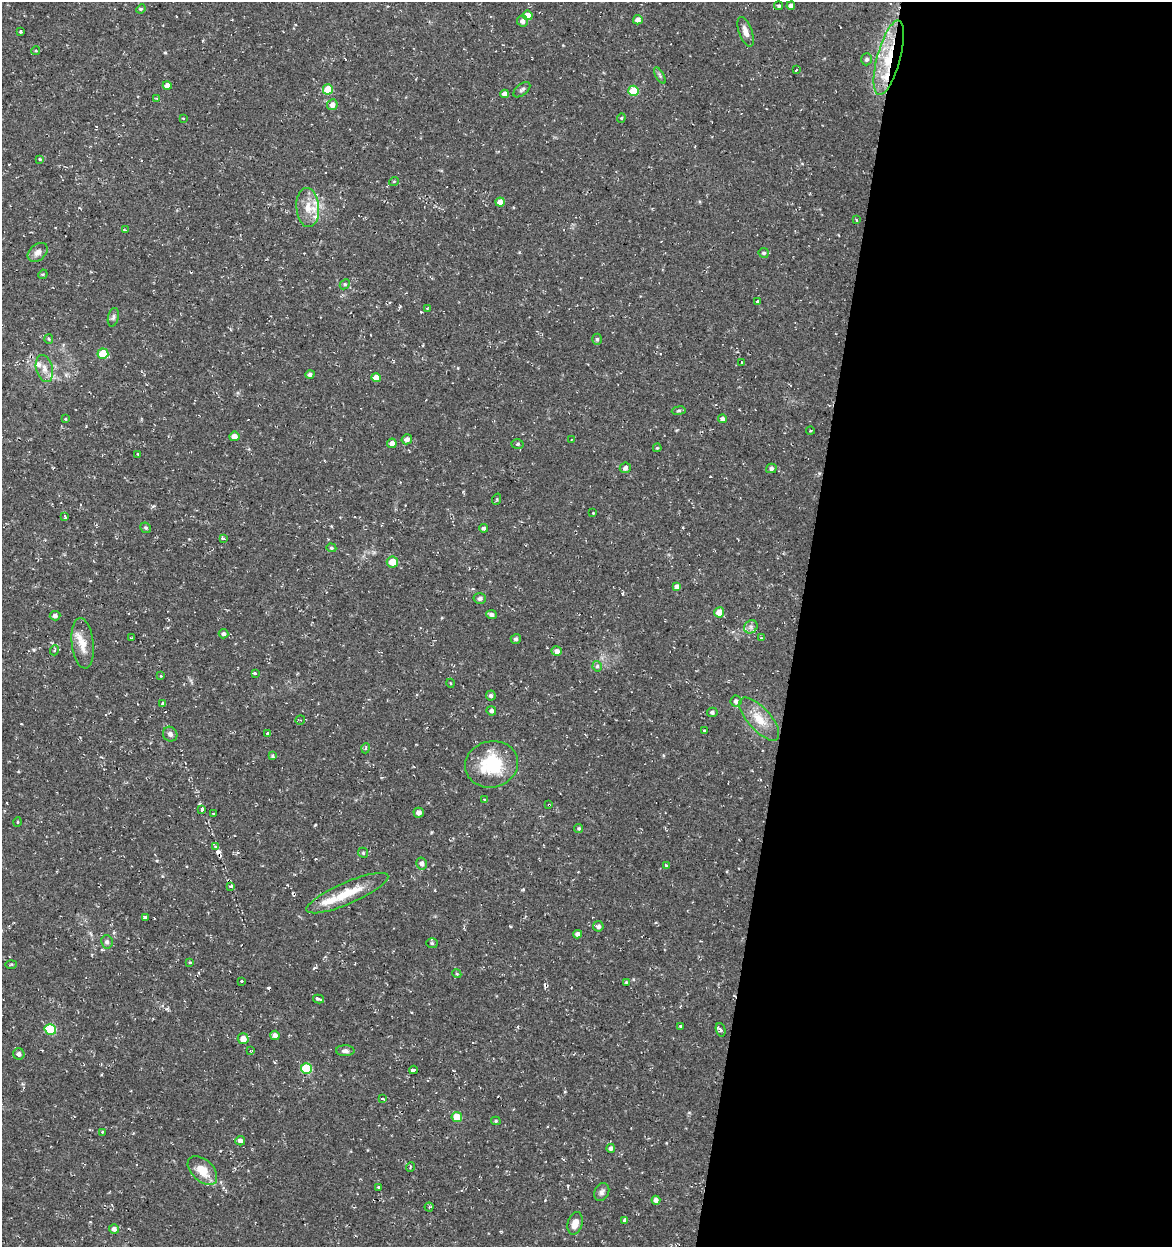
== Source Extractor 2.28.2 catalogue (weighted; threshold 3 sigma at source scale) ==
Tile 12 of 4 x 4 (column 4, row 3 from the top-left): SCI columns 3793-4962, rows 1246-2490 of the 5185 x 4991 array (HDU 1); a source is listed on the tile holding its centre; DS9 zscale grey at full resolution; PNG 1174 x 1249 px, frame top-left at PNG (2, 2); each listed source drawn as its Kron ellipse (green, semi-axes under 4 px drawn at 4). Shown black and unused: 32% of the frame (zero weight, under 2 of 3 exposures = <1% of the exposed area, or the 3 px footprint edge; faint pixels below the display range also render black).
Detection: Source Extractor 2.28.2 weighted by HDU 2 'WHT'; one run over the whole footprint, this tile lists its part. Background 0.0282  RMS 0.0038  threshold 0.0172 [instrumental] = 3 sigma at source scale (4.5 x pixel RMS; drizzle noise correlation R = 1.50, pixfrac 1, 0.0396/0.0396 arcsec/px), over >= 5 px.
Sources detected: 155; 7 cosmic-ray / hot-pixel residue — neither listed nor drawn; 6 inside a brighter listed object's ellipse — not listed separately; the other 142 listed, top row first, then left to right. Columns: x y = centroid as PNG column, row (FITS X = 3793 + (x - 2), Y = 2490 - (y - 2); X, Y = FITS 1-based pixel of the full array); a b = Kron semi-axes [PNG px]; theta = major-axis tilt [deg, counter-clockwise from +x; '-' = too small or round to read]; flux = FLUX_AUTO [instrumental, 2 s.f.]
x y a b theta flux
779 6 4 4 - 0.73
791 6 4 4 - 1.5
141 9 5 4 - 0.47
528 15 5 5 - 3.6
638 20 5 4 - 1.9
522 21 5 5 - 1.5
21 32 3 3 - 1.7
746 32 15 6 -70 2.8
36 51 4 3 - 0.47
889 58 38 11 75 17
866 59 6 5 - 1
796 70 3 3 - 0.53
660 75 9 4 -60 0.74
167 86 4 4 - 2.9
328 89 5 5 - 8.8
522 90 10 5 39 1
634 91 5 5 - 11
505 94 4 4 - 2.4
156 98 3 2 - 0.36
332 105 5 5 - 1.7
183 118 3 2 - 0.29
621 118 4 4 - 0.43
39 159 4 3 - 0.49
394 181 5 3 - 0.32
500 202 5 4 - 2.9
308 207 19 11 -86 5.8
856 220 4 2 - 0.29
125 230 3 2 - 0.39
38 252 11 8 41 2.2
764 253 5 5 - 0.74
43 274 5 4 - 0.41
345 284 5 4 - 0.53
757 302 4 3 - 2.9
427 308 3 3 - 0.52
113 317 9 5 77 0.96
49 339 5 4 - 0.43
597 339 5 4 - 0.58
103 354 5 5 - 12
741 362 3 3 - 2
44 369 14 8 -75 2.8
310 375 4 4 - 1
376 378 5 4 - 3.6
679 411 7 3 9 0.56
65 419 4 4 - 0.38
722 419 4 4 - 1.1
810 431 4 3 - 0.32
234 436 5 5 - 2.2
407 439 5 5 - 1.7
571 440 4 2 - 0.26
392 443 5 4 - 1.9
517 444 6 5 - 0.68
657 448 4 3 - 0.32
138 454 3 3 - 0.46
625 468 5 5 - 1.3
771 468 5 4 - 1
497 499 6 3 72 0.41
593 513 3 2 - 0.31
65 516 3 3 - 1.2
146 528 6 5 - 0.65
484 528 4 4 - 0.8
223 538 4 3 - 1.6
331 548 5 4 - 0.56
392 562 5 5 - 5.2
677 587 4 4 - 1.7
480 598 6 5 - 1
719 612 5 5 - 4.4
492 615 5 4 - 1.2
55 616 5 4 - 1.2
751 627 7 6 - 1.2
224 634 5 4 - 0.88
131 638 2 2 - 0.34
761 638 3 3 - 0.39
516 639 5 4 - 0.93
83 643 25 11 -84 5.7
55 650 5 3 - 0.35
557 651 5 5 - 1.8
597 666 5 4 - 0.96
255 674 4 3 - 1.5
161 676 3 3 - 0.74
450 683 4 3 - 0.29
491 696 5 5 - 0.95
736 701 5 5 - 1.3
162 704 3 3 - 2.4
491 711 5 4 - 0.96
712 712 5 4 - 0.88
759 719 27 11 -48 7.2
300 720 5 5 - 0.59
704 731 3 2 - 0.48
170 734 7 7 - 1.3
268 734 4 3 - 3.7
366 748 5 3 - 0.4
273 756 4 3 - 1
491 764 26 23 13 20
484 800 4 3 - 1.8
549 805 3 3 - 0.64
202 809 3 3 - 2.7
419 813 5 5 - 1.4
213 814 3 3 - 1
18 822 4 3 - 0.31
579 828 4 4 - 0.61
215 846 4 4 - 0.78
363 853 5 4 - 0.55
422 864 6 5 - 1.4
666 866 4 3 - 0.34
231 886 4 3 - 1.6
347 893 44 11 23 11
145 917 3 3 - 0.68
598 926 5 5 - 1.1
578 934 4 4 - 1.5
107 942 7 6 - 1.1
432 943 6 5 - 0.68
190 962 3 3 - 0.65
11 964 6 4 2 0.41
457 974 4 3 - 0.39
242 981 3 3 - 5.2
626 982 3 3 - 0.33
319 999 5 3 - 2.7
680 1026 3 3 - 0.71
50 1029 6 5 - 18
721 1030 7 4 -73 0.95
275 1035 4 4 - 1.6
243 1039 5 5 - 3.3
250 1051 3 3 - 0.41
345 1051 9 5 -1 1.1
19 1054 6 5 - 1.4
306 1068 5 5 - 19
413 1070 4 3 - 8.8
382 1099 4 3 - 1.4
457 1117 5 5 - 6.7
496 1121 5 4 - 0.57
102 1132 3 3 - 0.4
240 1141 5 4 - 1.5
611 1148 4 4 - 1.1
410 1167 5 3 - 0.34
202 1170 17 11 -43 6.9
378 1187 3 3 - 0.99
602 1192 9 7 62 1.2
656 1200 4 4 - 1.4
429 1207 4 4 - 0.45
625 1220 3 3 - 13
575 1223 11 7 74 3.6
114 1229 5 5 - 1.6
Overlapping masked pixels (flux is a lower limit): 2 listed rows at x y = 889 58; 549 805